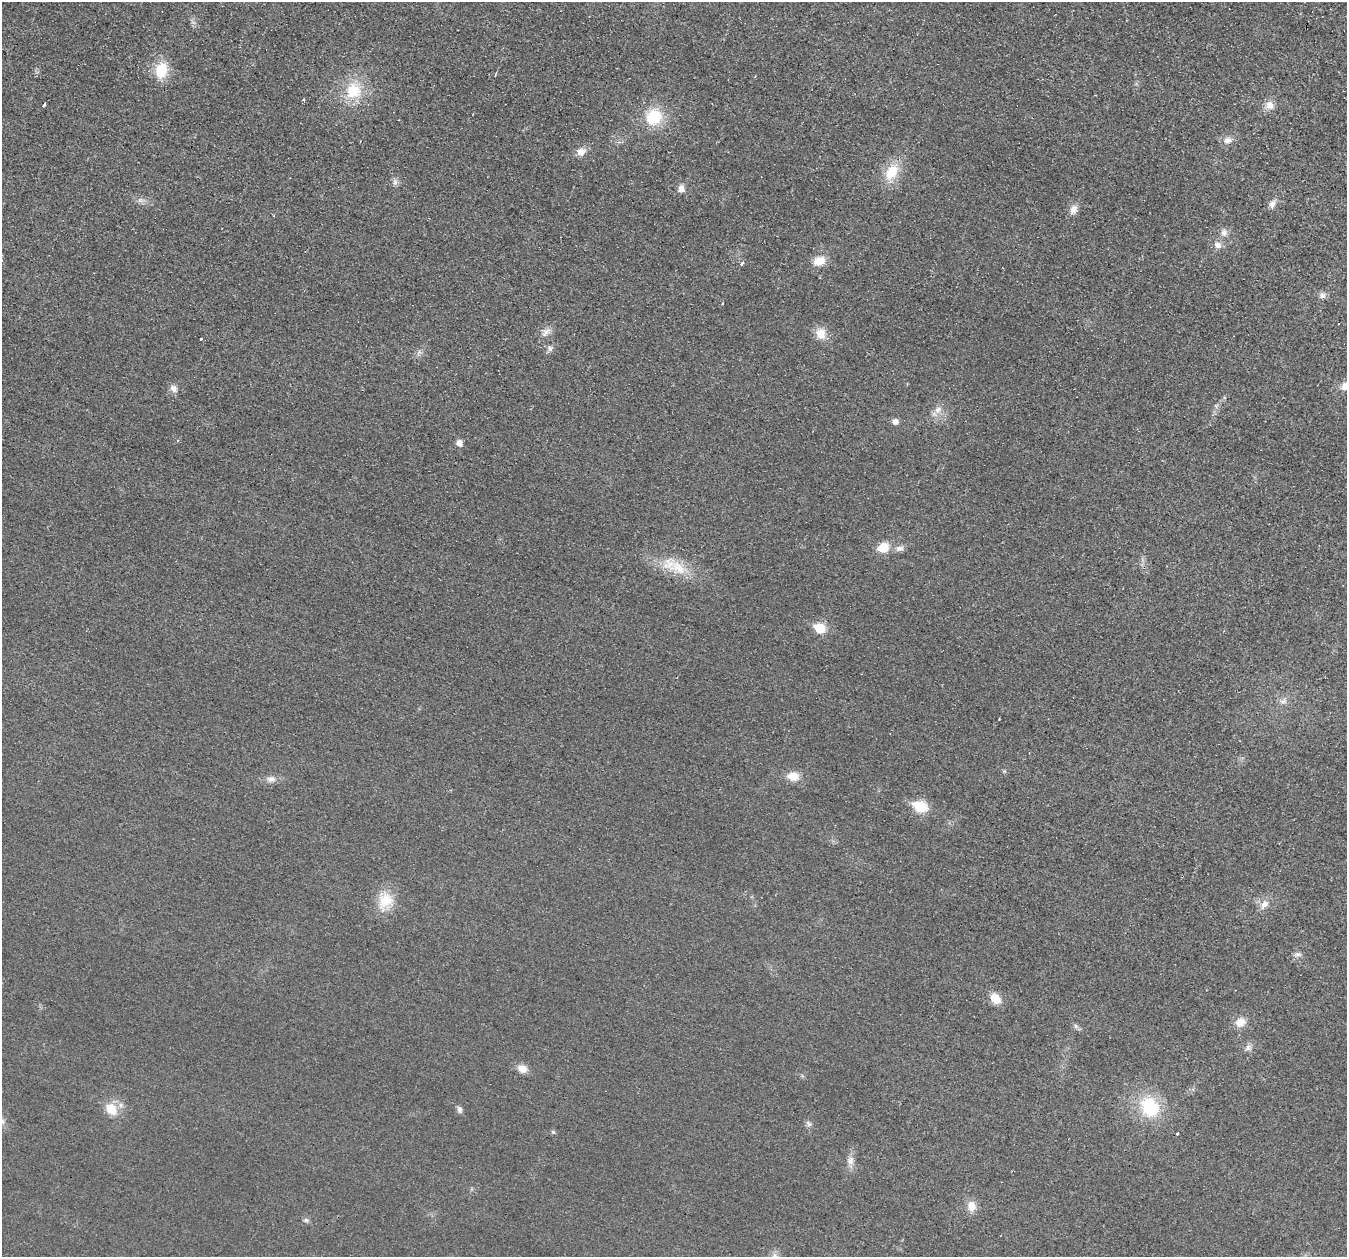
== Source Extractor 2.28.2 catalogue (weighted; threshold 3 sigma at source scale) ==
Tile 10 of 4 x 4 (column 2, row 3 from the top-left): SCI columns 1372-2716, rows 1410-2664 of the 5436 x 5458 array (HDU 1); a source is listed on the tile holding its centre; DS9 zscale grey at full resolution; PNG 1349 x 1259 px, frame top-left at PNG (2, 2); no overlay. Shown black and unused: <1% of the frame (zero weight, under 2 of 3 exposures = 3% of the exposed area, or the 3 px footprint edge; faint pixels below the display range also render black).
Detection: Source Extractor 2.28.2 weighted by HDU 2 'WHT'; one run over the whole footprint, this tile lists its part. Background 0.021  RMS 0.0087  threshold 0.0391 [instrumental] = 3 sigma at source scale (4.5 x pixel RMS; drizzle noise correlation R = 1.50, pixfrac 1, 0.05/0.05 arcsec/px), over >= 5 px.
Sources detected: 57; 1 cosmic-ray / hot-pixel residue — not listed; the other 56 listed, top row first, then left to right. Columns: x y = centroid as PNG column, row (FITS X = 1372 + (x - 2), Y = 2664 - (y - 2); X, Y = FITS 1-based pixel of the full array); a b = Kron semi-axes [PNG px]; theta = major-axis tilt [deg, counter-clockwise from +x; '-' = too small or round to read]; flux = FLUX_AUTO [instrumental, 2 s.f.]
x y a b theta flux
161 70 19 13 75 23
353 91 24 23 - 31
303 100 4 3 - 1.1
44 105 4 3 - 3.5
1269 105 11 11 - 7.2
653 117 19 17 53 33
1227 140 12 9 11 5.4
581 152 12 9 18 6.8
892 172 20 13 60 23
395 182 9 6 61 3
681 188 11 8 -85 4.7
140 200 7 5 -43 2.4
1272 204 10 7 59 4.3
1073 210 13 8 68 6.4
1224 232 10 8 78 4.2
1218 245 9 8 - 5.1
819 261 14 10 23 12
742 263 4 4 - 2.6
1322 295 9 8 - 3.3
546 332 15 8 47 5.5
821 334 12 11 - 11
201 339 3 3 - 2.2
550 348 8 6 78 2.6
419 352 10 5 55 2.7
1345 386 12 10 19 8.6
174 389 11 9 -51 4.6
938 410 12 9 49 6.4
895 422 7 7 - 3.9
178 440 4 3 - 1.8
459 443 8 6 -77 4.4
883 548 16 12 34 13
900 548 11 8 8 4.2
678 568 27 18 -36 24
820 628 6 6 - 41
1283 701 11 5 4 3.1
999 719 2 2 - 0.59
793 776 14 10 -3 11
271 779 12 8 1 5.1
920 806 7 6 - 66
385 900 23 20 52 22
1264 904 15 8 45 6.3
1298 954 8 6 0 2.7
995 999 13 9 -48 12
1240 1022 13 11 21 9.1
1076 1026 8 5 -45 2.1
1248 1048 10 7 66 3.5
522 1069 11 9 -17 7.5
1150 1107 23 19 -52 47
111 1109 14 12 -49 16
459 1109 9 6 -82 2.6
2 1121 8 8 - 3.3
809 1124 10 6 -45 2.5
553 1132 6 5 - 1.3
850 1161 12 9 -84 5.6
971 1206 14 11 -85 8.9
306 1220 7 6 - 2
Isophote crosses this tile's border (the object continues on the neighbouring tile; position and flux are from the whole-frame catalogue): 2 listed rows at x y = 1345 386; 2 1121